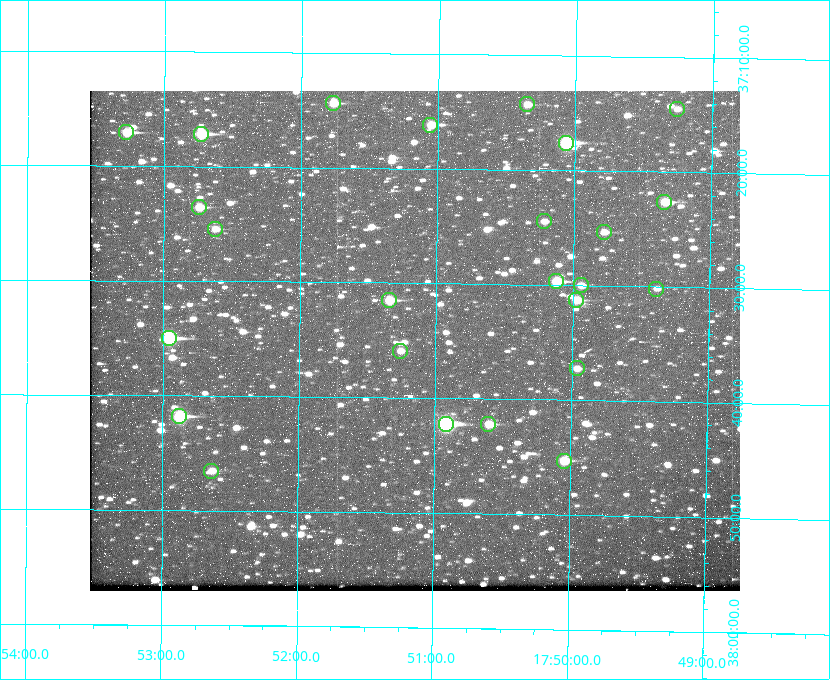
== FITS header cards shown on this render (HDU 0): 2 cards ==
NAXIS1  =                  650
NAXIS2  =                  500

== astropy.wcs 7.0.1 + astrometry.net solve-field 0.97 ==
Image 650 x 500 px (HDU 0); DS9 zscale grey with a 90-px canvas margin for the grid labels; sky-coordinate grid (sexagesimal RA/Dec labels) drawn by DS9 from the SOLVED WCS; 25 Tycho-2 reference stars matched to detected sources circled (green)
Header WCS: none
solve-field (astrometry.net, Tycho-2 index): SOLVED blind (the file carries no WCS)
Solved WCS: RA---TAN-SIP/DEC--TAN-SIP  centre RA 17:51:09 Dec +37:35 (267.79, +37.58 deg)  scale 5.23 arcsec/px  FOV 56.7' x 43.6'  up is +179 deg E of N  parity flipped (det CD > 0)
(file carries no celestial WCS; the grid is the blind solution)
Tycho-2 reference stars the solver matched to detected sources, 25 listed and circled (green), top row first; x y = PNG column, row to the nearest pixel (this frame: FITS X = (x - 90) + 1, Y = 500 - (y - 91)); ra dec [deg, ICRS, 3 dp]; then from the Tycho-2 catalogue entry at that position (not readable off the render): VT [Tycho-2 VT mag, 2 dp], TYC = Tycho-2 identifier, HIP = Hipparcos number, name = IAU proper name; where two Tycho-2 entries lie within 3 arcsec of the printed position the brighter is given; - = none
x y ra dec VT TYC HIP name
333 103 267.943 +37.240 10.39 2620-505-1 - -
527 104 267.589 +37.238 11.09 2619-212-1 - -
677 109 267.316 +37.242 12.03 2619-611-1 - -
430 125 267.764 +37.270 10.17 2620-784-1 - -
126 132 268.319 +37.285 9.88 2620-536-1 - -
201 134 268.183 +37.286 8.98 2620-786-1 87506 -
566 143 267.517 +37.293 8.96 2619-379-1 - -
664 202 267.335 +37.377 10.60 2619-634-1 - -
199 207 268.186 +37.393 10.44 2620-175-1 - -
544 221 267.555 +37.408 11.50 2619-358-1 - -
215 229 268.156 +37.424 11.25 2620-712-1 - -
604 232 267.445 +37.422 11.17 2619-451-1 - -
556 281 267.531 +37.495 10.07 2619-274-1 - -
581 285 267.485 +37.500 11.33 2619-40-1 - -
656 289 267.347 +37.503 12.15 3088-638-1 - -
389 300 267.836 +37.525 9.96 3089-889-1 - -
576 300 267.494 +37.522 10.35 3088-270-1 - -
169 338 268.239 +37.584 8.64 3089-755-1 - -
400 351 267.815 +37.598 11.54 3089-1081-1 - -
577 368 267.491 +37.621 11.40 3088-1284-1 - -
179 416 268.219 +37.697 8.93 3089-671-1 - -
446 424 267.730 +37.705 8.13 3089-1203-1 87349 -
488 424 267.652 +37.703 11.04 3089-693-1 - -
564 461 267.512 +37.755 10.10 3089-2332-1 - -
211 471 268.159 +37.775 11.22 3089-2245-1 - -